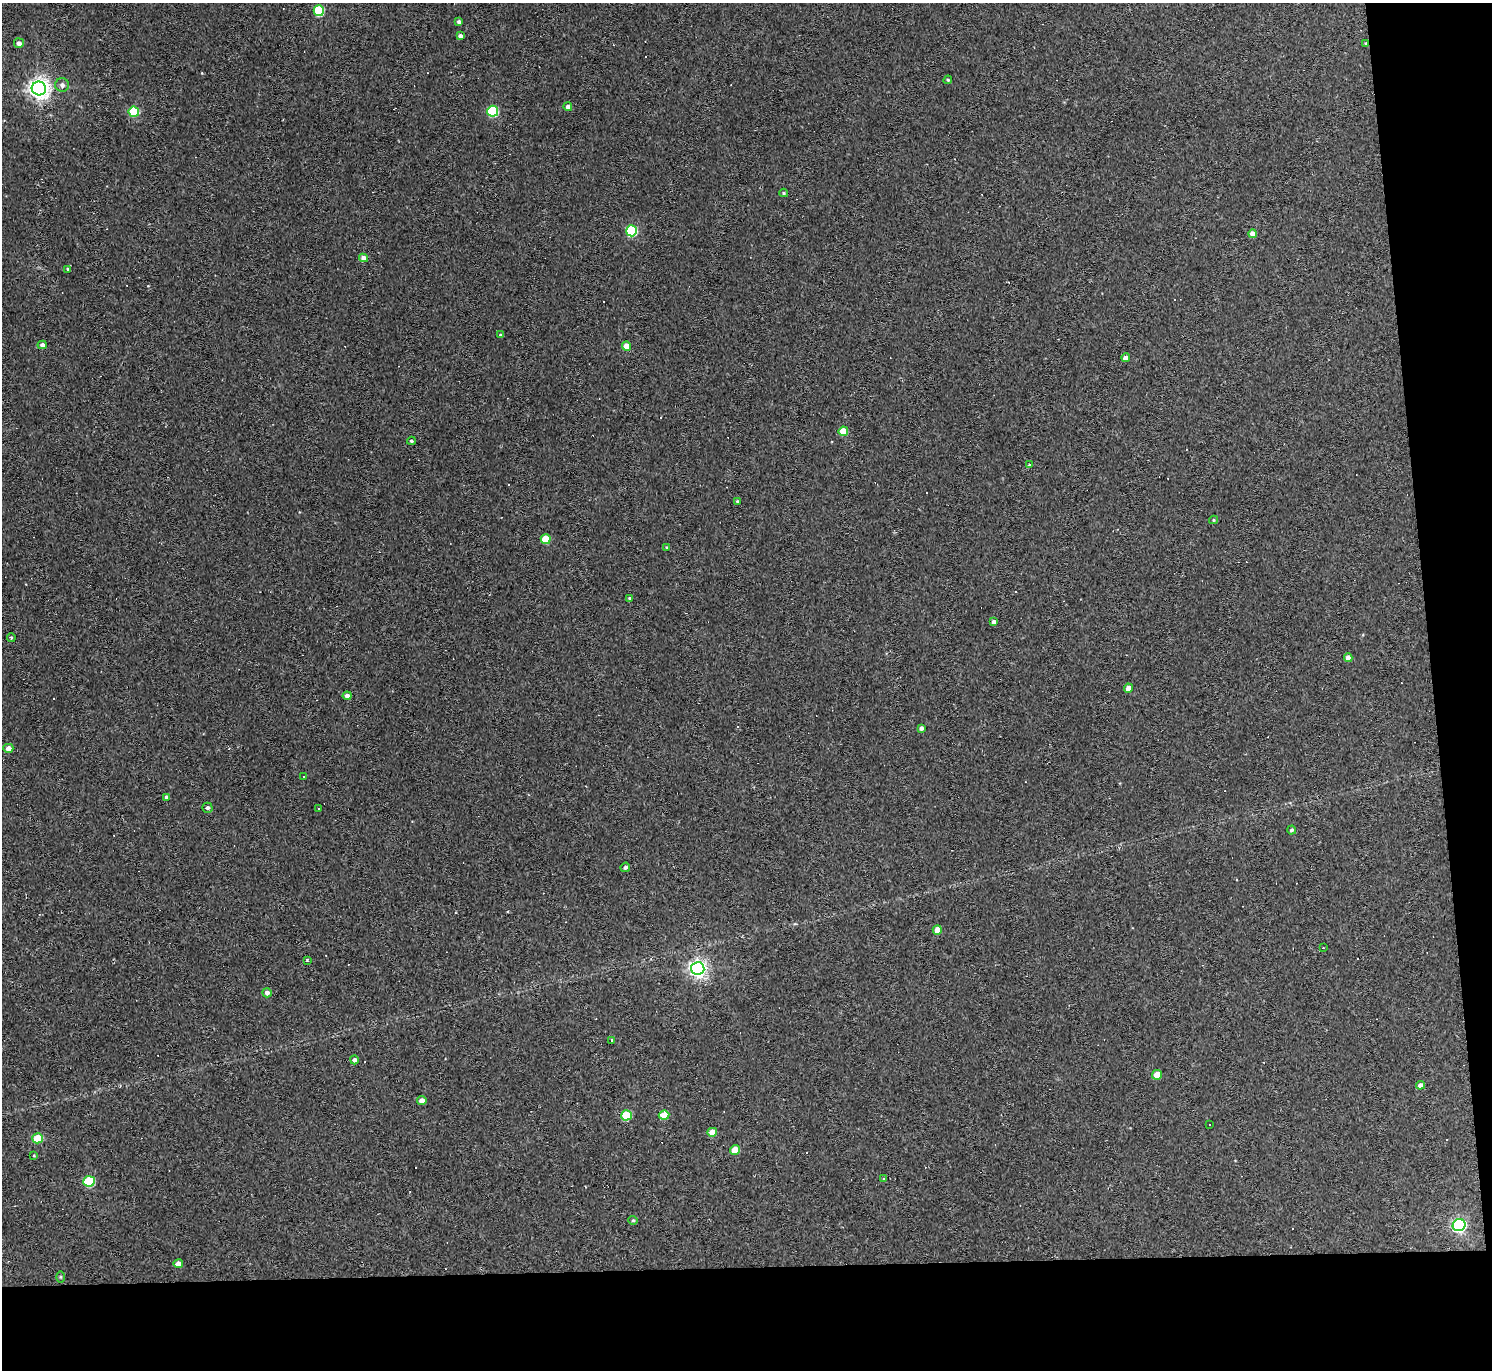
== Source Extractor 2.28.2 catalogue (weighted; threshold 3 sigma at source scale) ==
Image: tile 9 of 3 x 3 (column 3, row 3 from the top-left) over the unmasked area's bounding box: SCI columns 2981-4470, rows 125-1492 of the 4470 x 4444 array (HDU 1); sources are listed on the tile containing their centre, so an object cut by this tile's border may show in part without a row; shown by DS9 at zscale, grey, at full resolution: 1 PNG px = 1 image px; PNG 1494 x 1372 px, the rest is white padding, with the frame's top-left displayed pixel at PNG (2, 3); every listed detection drawn as its Kron ellipse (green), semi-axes under 4 PNG px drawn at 4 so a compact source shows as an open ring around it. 12% of this frame is shown black and not used: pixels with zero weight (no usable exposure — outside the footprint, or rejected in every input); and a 3 px margin inside the footprint's outer edge (the drizzle kernel's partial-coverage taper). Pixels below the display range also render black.
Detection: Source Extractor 2.28.2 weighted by HDU 2 'WHT'; one run over the whole footprint, this tile lists its part. Background 0.18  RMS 0.0093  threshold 0.0417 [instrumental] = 3 sigma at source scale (4.5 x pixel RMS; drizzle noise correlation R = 1.50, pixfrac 1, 0.05/0.05 arcsec/px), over >= 5 px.
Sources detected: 85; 21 cosmic-ray / hot-pixel residue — neither listed nor drawn; the other 64 listed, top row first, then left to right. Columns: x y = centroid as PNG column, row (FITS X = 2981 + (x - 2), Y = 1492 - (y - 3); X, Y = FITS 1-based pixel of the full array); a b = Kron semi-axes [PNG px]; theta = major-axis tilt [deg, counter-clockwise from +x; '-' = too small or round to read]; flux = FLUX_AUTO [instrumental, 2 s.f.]
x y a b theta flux
319 11 5 5 - 53
459 22 4 4 - 2.5
460 36 4 4 - 2.9
19 43 5 5 - 3.9
1366 43 4 3 - 1.1
948 80 4 4 - 1
62 85 7 7 - 3.5
39 88 7 7 - 540
568 107 4 4 - 3.7
493 111 5 5 - 59
134 112 5 5 - 45
784 193 4 3 - 1.4
632 231 5 5 - 70
1253 234 4 4 - 7.8
363 258 4 4 - 7.1
68 269 3 3 - 1.1
500 335 4 3 - 1.2
42 345 4 4 - 3.6
626 346 4 4 - 11
1126 358 4 4 - 6.8
843 431 5 4 - 20
411 441 4 3 - 1.3
1029 465 4 4 - 1
738 502 4 4 - 2
1213 520 4 4 - 1.1
546 539 5 5 - 26
666 547 3 3 - 0.86
630 598 4 4 - 1.5
994 622 4 4 - 3.3
11 638 4 4 - 1.1
1348 658 4 4 - 5
1128 688 4 4 - 6.3
347 696 4 4 - 4.2
921 728 4 3 - 2.6
8 748 5 4 - 5
304 777 3 2 - 1.2
167 797 4 3 - 2.3
207 808 5 5 - 2.1
318 808 2 2 - 0.84
1291 830 4 4 - 1.6
625 867 5 4 - 1.9
937 930 5 4 - 9.8
1323 948 2 2 - 0.57
307 961 4 2 - 0.88
698 968 6 6 - 360
267 993 5 4 - 3.9
612 1040 3 3 - 3.1
354 1060 4 4 - 2.5
1157 1075 5 4 - 15
1420 1085 4 4 - 5.3
422 1101 5 4 - 5.3
626 1115 5 5 - 41
664 1115 5 4 - 22
1210 1125 2 2 - 0.65
712 1132 5 4 - 14
38 1138 5 5 - 26
735 1150 5 4 - 15
34 1156 4 3 - 0.94
883 1178 3 2 - 0.93
89 1181 6 5 - 54
633 1220 5 4 - 1.2
1459 1225 6 6 - 200
178 1264 5 4 - 7.5
60 1277 6 4 90 1.1
Overlapping masked pixels (flux is a lower limit): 1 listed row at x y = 1366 43